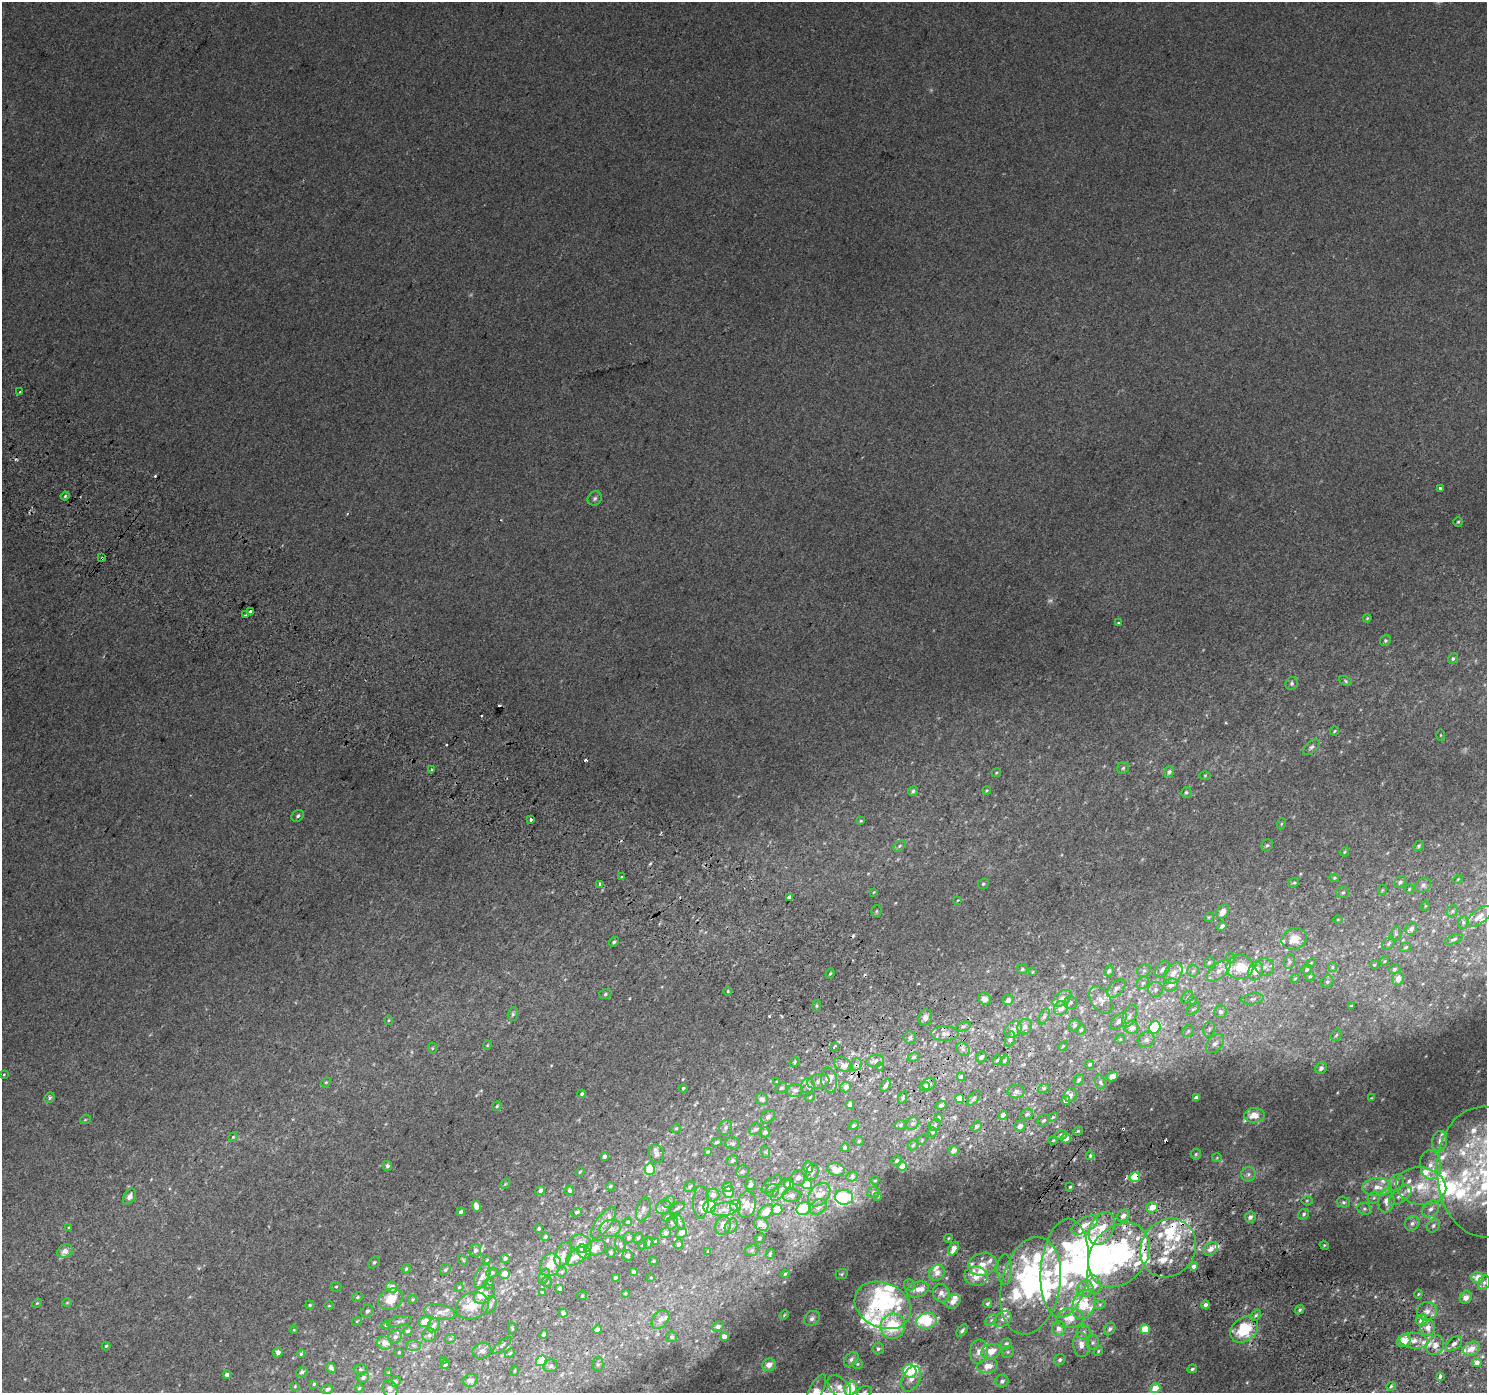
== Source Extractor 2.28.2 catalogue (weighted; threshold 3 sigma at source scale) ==
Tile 6 of 4 x 4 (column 2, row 2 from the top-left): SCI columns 1518-3002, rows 3066-4456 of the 5998 x 6065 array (HDU 1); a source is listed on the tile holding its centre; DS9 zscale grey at full resolution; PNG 1489 x 1395 px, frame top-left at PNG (2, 2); each listed source drawn as its Kron ellipse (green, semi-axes under 4 px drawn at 4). Shown black and unused: <1% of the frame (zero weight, under 2 of 3 exposures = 2% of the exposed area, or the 3 px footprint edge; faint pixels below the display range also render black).
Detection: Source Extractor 2.28.2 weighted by HDU 2 'WHT'; one run over the whole footprint, this tile lists its part. Background 0.00886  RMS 0.0057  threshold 0.0258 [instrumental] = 3 sigma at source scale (4.5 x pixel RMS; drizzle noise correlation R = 1.50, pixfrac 1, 0.0396/0.0396 arcsec/px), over >= 5 px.
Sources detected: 608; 1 too faint to see at this stretch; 9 inside a brighter object's white glare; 13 cosmic-ray / hot-pixel residue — neither listed nor drawn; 101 inside a brighter listed object's ellipse — not listed separately; the other 484 listed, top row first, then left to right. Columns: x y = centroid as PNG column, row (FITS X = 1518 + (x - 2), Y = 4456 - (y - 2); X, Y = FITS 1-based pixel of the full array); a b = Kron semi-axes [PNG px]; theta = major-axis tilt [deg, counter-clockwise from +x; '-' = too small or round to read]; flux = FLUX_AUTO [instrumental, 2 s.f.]
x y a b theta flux
20 392 3 3 - 4.6
1440 488 3 3 - 6.1
65 496 4 3 - 0.77
595 498 7 6 - 1.5
1458 522 5 4 - 0.78
102 558 3 3 - 1.6
251 611 4 3 - 6.6
245 615 3 2 - 0.62
1367 618 4 3 - 0.58
1118 623 3 3 - 0.7
1385 641 6 5 - 1.1
1453 658 5 4 - 1
1346 681 6 4 -29 0.87
1292 683 6 6 - 1.5
1334 731 5 3 - 0.68
1441 735 5 3 - 0.5
1311 747 10 5 43 1.6
1123 768 6 5 - 1.2
431 769 3 3 - 1.1
1169 772 6 5 - 1.5
996 773 5 4 - 0.64
1205 775 5 4 - 0.6
987 790 4 3 - 0.52
913 791 5 4 - 1.1
1186 792 5 5 - 0.97
298 816 6 5 - 1.2
531 819 3 3 - 4.9
861 821 4 3 - 0.56
1281 824 5 3 - 0.63
1267 845 6 5 - 1.1
899 846 7 4 38 0.95
1418 846 6 4 52 0.92
1344 852 5 3 - 0.56
621 877 3 3 - 1.1
1334 878 5 4 - 0.71
1458 879 5 4 - 0.45
1400 882 7 5 45 1.3
1294 883 5 4 - 0.79
600 884 4 3 - 2.8
983 884 5 5 - 0.92
1423 885 8 7 - 2.1
1409 889 4 4 - 0.55
1382 890 5 3 - 0.52
874 892 4 3 - 0.46
1343 893 6 5 - 1
789 897 4 3 - 5.9
958 900 3 3 - 0.41
1425 906 5 3 - 0.44
876 911 6 5 - 0.91
1452 911 6 5 - 0.96
1223 912 8 5 56 3.5
1480 916 14 7 38 3.9
1209 917 5 4 - 0.58
1338 919 4 3 - 0.43
1463 922 6 5 - 1.1
1222 926 5 4 - 1.9
1411 929 7 5 54 2
1396 934 7 5 84 1
1294 939 13 10 23 7.2
1454 939 10 4 22 1.2
614 942 5 4 - 0.95
1388 943 7 5 51 1.2
1406 947 6 4 19 0.87
1231 958 5 3 - 0.59
1385 961 5 3 - 0.48
1209 962 6 5 - 0.92
1289 962 7 5 78 1.2
1311 963 5 4 - 0.57
1374 965 4 3 - 0.53
1240 967 13 12 - 12
1265 967 9 9 - 2.9
1332 967 5 4 - 0.79
1022 969 5 4 - 0.97
1162 969 9 6 53 2.1
1307 969 5 5 - 1.2
1394 969 6 4 17 0.91
1109 971 6 4 61 1.1
1144 971 7 6 - 1.6
1193 971 6 5 - 1.2
1219 971 14 7 39 3.7
1256 971 10 7 70 5.4
1032 972 4 2 - 0.47
830 973 5 4 - 0.74
1173 973 12 8 56 4.6
1310 976 5 3 - 0.7
1295 978 5 3 - 0.45
1398 979 7 5 71 3.8
1327 982 6 5 - 1.1
1143 983 7 5 44 1.4
1171 985 7 6 - 3.4
1116 988 11 6 44 2.3
1156 989 7 7 - 2.1
728 991 5 3 - 0.66
605 994 6 5 - 0.99
1187 997 7 5 56 1.3
1062 998 11 6 36 3.2
985 999 6 5 - 3.5
1253 999 11 5 9 1.7
1008 1000 5 5 - 2.7
1101 1000 15 9 -56 4.3
1192 1001 5 4 - 0.66
1070 1002 7 6 - 1.4
816 1006 6 4 89 0.74
1351 1006 3 3 - 0.64
1061 1008 7 6 - 4.3
1193 1009 8 4 35 0.91
1221 1012 6 6 - 2.1
513 1014 7 5 74 1.1
1044 1016 8 4 65 1.3
1129 1016 12 6 66 2.5
925 1017 8 6 72 3.1
389 1020 5 4 - 0.59
1119 1021 10 5 48 2.6
1075 1025 6 5 - 1.1
963 1026 8 3 19 1.1
1025 1027 8 7 - 2.3
1155 1027 6 5 - 39
1132 1028 6 6 - 4.2
1209 1029 8 6 76 1.5
1013 1030 10 7 41 4.4
1081 1030 5 4 - 0.78
1188 1031 6 5 - 1.1
945 1034 14 7 0 3.9
1336 1035 6 4 48 0.94
910 1038 6 6 - 1.8
1010 1039 8 5 75 1.7
1120 1039 5 4 - 0.63
1146 1040 8 7 - 2.4
1215 1044 11 7 48 3.1
487 1045 4 4 - 0.5
834 1046 4 3 - 0.85
1063 1046 6 3 45 0.52
432 1048 5 3 - 0.57
963 1049 7 6 - 1.7
914 1057 6 4 28 1.1
981 1057 6 5 - 1.8
997 1060 5 4 - 0.91
875 1061 9 6 13 2.7
1004 1061 5 4 - 0.94
794 1062 5 4 - 0.66
1090 1064 4 4 - 0.9
843 1065 10 6 -24 3.8
856 1065 6 5 - 1.6
880 1066 4 3 - 0.6
1321 1068 6 5 - 2.1
4 1074 3 3 - 0.55
1112 1076 6 4 25 3.5
961 1077 4 4 - 3.1
829 1080 12 8 -80 3.6
1079 1080 5 4 - 1.1
818 1081 11 7 10 2.3
326 1082 5 4 - 0.65
776 1082 4 3 - 0.45
1100 1082 7 5 -72 1.1
929 1084 7 6 - 1.8
808 1086 7 6 - 3
885 1086 7 4 61 1.8
925 1086 5 4 - 2.3
846 1087 5 5 - 2.9
683 1088 4 3 - 0.71
781 1088 6 5 - 1
1044 1088 6 4 18 0.92
795 1090 8 6 9 2
1016 1092 8 7 - 2.3
582 1094 4 3 - 0.97
1070 1095 7 6 - 2.4
810 1097 5 4 - 0.61
903 1097 6 3 71 0.69
49 1098 5 4 - 1.3
959 1098 4 4 - 11
1196 1098 4 3 - 2.3
1371 1098 4 3 - 0.4
762 1099 6 5 - 2.2
973 1099 9 4 46 1.3
1066 1100 4 4 - 4
850 1104 4 4 - 1.7
941 1105 5 4 - 1.6
497 1106 5 4 - 0.72
1027 1114 6 5 - 1.5
1003 1115 4 4 - 3.4
1254 1115 10 7 1 6.1
768 1117 8 6 42 1.7
1053 1117 5 4 - 0.68
939 1118 4 3 - 1.8
85 1120 5 3 - 0.55
1044 1120 6 5 - 1.3
912 1124 7 5 44 1.3
854 1125 5 4 - 1.3
901 1125 6 5 - 0.9
935 1125 6 5 - 1.2
976 1126 6 4 43 1.2
1020 1126 5 5 - 2.1
725 1127 8 6 71 1.5
676 1128 5 4 - 0.74
755 1129 7 5 28 1.5
1078 1131 5 4 - 0.65
765 1132 5 5 - 1.4
932 1132 5 4 - 0.96
1061 1135 6 5 - 1.3
233 1137 5 4 - 0.57
1066 1138 5 5 - 3.7
922 1140 5 4 - 0.7
1053 1140 5 3 - 0.55
859 1141 5 4 - 0.8
1440 1141 10 7 82 2.5
717 1142 5 4 - 1
733 1144 7 6 - 1.3
913 1145 6 4 44 0.89
845 1148 4 4 - 1.5
953 1151 5 4 - 2.9
708 1152 4 3 - 0.63
766 1152 6 4 -72 0.77
656 1154 9 7 -73 2.3
1196 1154 5 5 - 0.87
604 1156 4 4 - 2
1090 1156 4 3 - 1.2
1217 1158 5 3 - 0.51
732 1160 5 5 - 1.4
896 1161 5 5 - 0.9
1430 1165 14 10 -85 5.9
387 1166 5 4 - 1.6
902 1166 5 4 - 7
808 1167 6 4 -71 2.5
650 1169 6 5 - 21
836 1170 9 6 -16 5.7
580 1172 5 3 - 0.48
742 1172 7 6 - 1.3
812 1172 8 6 72 1.6
1485 1172 65 48 -87 69
1248 1174 7 7 - 1.7
852 1176 6 5 - 1.7
1135 1177 5 5 - 24
798 1178 7 7 - 2.4
875 1180 4 3 - 0.46
1396 1183 9 7 44 2.6
505 1184 6 4 45 0.84
751 1184 6 5 - 2.2
772 1184 12 5 39 2.6
789 1184 5 4 - 7.1
807 1184 5 5 - 14
610 1186 4 4 - 0.96
1421 1186 25 18 -9 19
690 1187 6 4 45 1.1
727 1187 5 5 - 2
1070 1187 4 3 - 0.66
1377 1187 15 9 3 6
540 1190 5 4 - 2.1
569 1190 5 4 - 1.4
773 1190 7 6 - 1.4
781 1190 14 5 50 2.7
729 1192 5 5 - 5.9
874 1192 6 5 - 1.5
713 1195 6 6 - 3.2
819 1195 13 9 49 7.7
1400 1195 13 7 38 4.7
129 1196 8 5 60 2.3
791 1196 9 6 2 2.8
878 1196 4 4 - 1
844 1197 9 7 -4 25
1374 1198 7 5 42 1.1
1307 1200 6 4 1 0.69
1386 1201 11 8 84 4.8
669 1202 6 5 - 1.1
701 1202 16 8 89 3.2
1343 1202 7 5 -14 1.2
747 1205 13 9 80 5.2
476 1206 6 4 -70 5.6
736 1206 6 5 - 4.9
664 1207 8 7 - 1.8
710 1207 6 6 - 45
818 1207 9 7 33 2.8
1152 1207 6 5 - 8.6
677 1208 9 4 33 1.1
803 1208 7 6 - 15
643 1209 12 7 74 2.1
724 1209 13 6 7 3.6
777 1209 5 5 - 9.9
1364 1209 7 5 -20 1.5
1431 1209 10 7 47 2.8
461 1212 4 3 - 1.7
576 1212 5 4 - 1.1
766 1212 9 5 42 7.3
1304 1214 6 5 - 1
1123 1216 7 5 43 3.2
667 1217 5 4 - 0.78
1250 1217 6 5 - 2.1
679 1221 9 4 -63 1
628 1222 4 3 - 0.6
603 1223 19 7 54 4.9
672 1223 7 5 71 1.3
1412 1223 8 6 42 1.9
761 1224 8 6 -32 5
1085 1225 15 7 28 5.3
1433 1225 7 6 - 1.5
723 1226 9 7 69 5.3
731 1226 8 6 59 1.8
69 1227 4 4 - 0.56
610 1228 11 8 17 3.7
1102 1228 17 11 63 13
539 1229 4 3 - 1.1
666 1233 5 5 - 2.1
681 1233 6 4 39 2.9
545 1236 4 4 - 1.1
629 1237 5 5 - 1.6
638 1238 6 4 61 0.78
759 1238 5 4 - 0.84
948 1238 4 3 - 0.55
655 1241 4 3 - 0.58
581 1243 11 8 -20 4.5
648 1243 6 4 78 0.96
620 1244 8 5 -73 0.93
678 1244 5 4 - 1.7
642 1245 4 3 - 0.41
1324 1245 4 3 - 0.57
595 1248 11 7 20 4.7
1168 1248 30 27 58 27
953 1249 7 5 63 4.9
1211 1249 8 6 43 3.6
475 1250 6 5 - 1.4
752 1250 7 5 16 1.1
65 1251 8 6 30 4.2
584 1252 8 6 -52 14
708 1252 3 2 - 0.59
611 1253 5 4 - 0.93
563 1254 13 7 68 3.9
770 1254 5 4 - 0.79
1119 1255 35 27 51 100
577 1256 12 6 38 4.5
627 1256 5 5 - 1.7
505 1258 4 4 - 1.2
463 1260 6 3 -54 0.53
487 1260 4 3 - 0.52
653 1261 4 4 - 0.61
374 1262 6 4 48 0.91
982 1264 14 11 15 7.5
550 1265 12 10 57 9.3
1194 1266 4 4 - 3.8
1065 1268 50 23 84 65
406 1269 5 4 - 0.71
1005 1269 15 7 -89 3.6
445 1270 6 5 - 1.1
562 1272 5 4 - 0.85
634 1272 4 4 - 1.8
492 1273 5 5 - 1.3
937 1273 8 7 - 3.7
505 1274 5 5 - 6.7
785 1274 4 3 - 0.63
842 1274 6 4 22 0.88
482 1276 13 7 65 3.5
544 1276 8 5 64 1.2
976 1276 12 9 -7 8.6
615 1277 3 3 - 0.85
651 1277 4 3 - 0.73
1478 1277 6 5 - 4.7
547 1282 5 5 - 1
1484 1283 7 5 73 1.6
488 1284 5 5 - 1
1094 1284 10 7 -67 10
909 1285 6 5 - 1
1031 1286 49 29 78 100
336 1287 5 5 - 0.74
392 1287 6 5 - 5.4
459 1287 5 3 - 0.51
560 1289 4 3 - 1.5
917 1289 11 7 18 4.3
1085 1289 8 8 - 3.6
542 1292 3 2 - 0.43
625 1293 3 2 - 0.5
941 1293 9 8 - 3.7
484 1294 11 8 38 3.4
1418 1294 4 4 - 0.6
582 1296 5 4 - 0.61
357 1297 6 4 28 0.82
1466 1297 6 5 - 2.9
391 1299 13 10 31 9.9
412 1299 4 4 - 0.72
953 1302 8 6 35 3.7
37 1303 5 3 - 0.51
67 1303 5 3 - 0.47
987 1303 4 4 - 0.92
1084 1304 15 11 69 13
1100 1304 6 4 20 0.78
310 1305 4 4 - 0.73
489 1305 9 6 61 2.5
883 1305 29 22 -25 32
1205 1305 4 4 - 1.6
329 1306 5 3 - 0.49
472 1306 17 13 20 12
1300 1310 5 4 - 0.87
367 1311 7 5 57 1.5
1427 1311 10 9 - 3.9
440 1312 16 7 -9 4
563 1313 4 4 - 1.9
784 1315 5 3 - 0.58
1256 1315 6 4 49 0.99
812 1318 8 6 41 2.3
1070 1318 14 10 6 6.6
660 1319 11 7 51 2.6
1003 1319 9 6 36 2.5
991 1320 7 4 45 0.99
1422 1320 6 5 - 4.6
357 1321 5 3 - 0.43
399 1321 13 5 12 1.5
927 1321 10 8 14 24
425 1322 6 5 - 8.2
386 1325 5 4 - 0.7
434 1325 8 5 54 1.9
893 1326 12 12 - 33
718 1327 6 5 - 2.1
1428 1328 8 7 - 4.4
512 1329 6 3 -90 0.6
1059 1329 7 7 - 3.4
1110 1329 7 5 55 1.5
1145 1329 5 4 - 15
294 1330 4 3 - 0.47
597 1330 4 4 - 3.1
1244 1330 15 11 38 26
408 1331 5 4 - 1.2
962 1331 7 4 51 1.3
1083 1332 7 7 - 1.7
544 1334 4 4 - 1.8
429 1335 7 6 - 1.6
724 1336 4 4 - 4
395 1337 7 6 - 2.2
672 1337 5 5 - 1.2
450 1339 6 3 19 0.66
1404 1341 7 6 - 11
1414 1341 14 8 -7 6.6
385 1343 7 6 - 4.8
1093 1343 7 6 - 1.5
1006 1344 6 5 - 1.8
1454 1344 9 6 38 2.4
413 1345 7 5 0 1.3
502 1345 11 4 41 1.2
1081 1345 12 8 -83 3.9
1435 1345 10 8 58 3.7
106 1346 4 4 - 0.82
878 1349 6 5 - 1.3
1471 1349 9 6 30 5.1
482 1351 9 7 12 2.3
991 1351 10 7 18 7.4
1098 1351 5 4 - 0.69
278 1352 5 4 - 2.4
399 1352 3 3 - 0.6
979 1352 12 9 83 4.7
1008 1352 6 5 - 1.2
510 1353 6 3 45 0.78
301 1354 4 3 - 0.56
851 1359 8 6 46 1.8
444 1360 4 3 - 0.47
1060 1360 6 5 - 1.2
541 1361 5 5 - 25
1477 1362 5 4 - 2.6
445 1364 5 3 - 1.1
857 1364 5 5 - 0.83
598 1365 7 5 89 1.2
769 1365 7 6 - 5.4
551 1366 7 6 - 1.4
988 1366 10 7 12 7.5
331 1367 5 4 - 2.1
360 1369 7 5 -3 1.1
1192 1369 5 4 - 1.2
514 1371 5 3 - 0.46
909 1371 7 6 - 22
302 1372 6 5 - 1.1
389 1373 4 3 - 0.55
227 1375 4 4 - 2.2
1440 1376 3 3 - 5.1
363 1378 6 5 - 1.2
911 1379 13 8 63 5.1
471 1380 7 6 - 2.5
395 1381 6 5 - 1.5
1002 1381 6 6 - 2
314 1384 4 4 - 0.68
295 1386 4 3 - 0.44
1391 1386 4 4 - 0.77
839 1387 14 8 -46 4.8
359 1388 4 3 - 0.55
1155 1388 5 4 - 8.9
327 1389 6 4 21 1.4
390 1389 9 7 -65 1.9
851 1389 7 6 - 16
815 1392 20 7 63 9.9
865 1392 7 5 22 1.3
Overlapping masked pixels (flux is a lower limit): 8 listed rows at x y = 102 558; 856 1065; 959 1098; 953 1151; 1135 1177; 1119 1255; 883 1305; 1244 1330
Isophote crosses this tile's border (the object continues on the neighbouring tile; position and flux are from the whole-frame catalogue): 4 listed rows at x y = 1485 1172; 851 1389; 815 1392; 865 1392
Unlisted compact peaks at least as high as the median listed source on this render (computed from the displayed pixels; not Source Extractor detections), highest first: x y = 769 1016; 446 745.